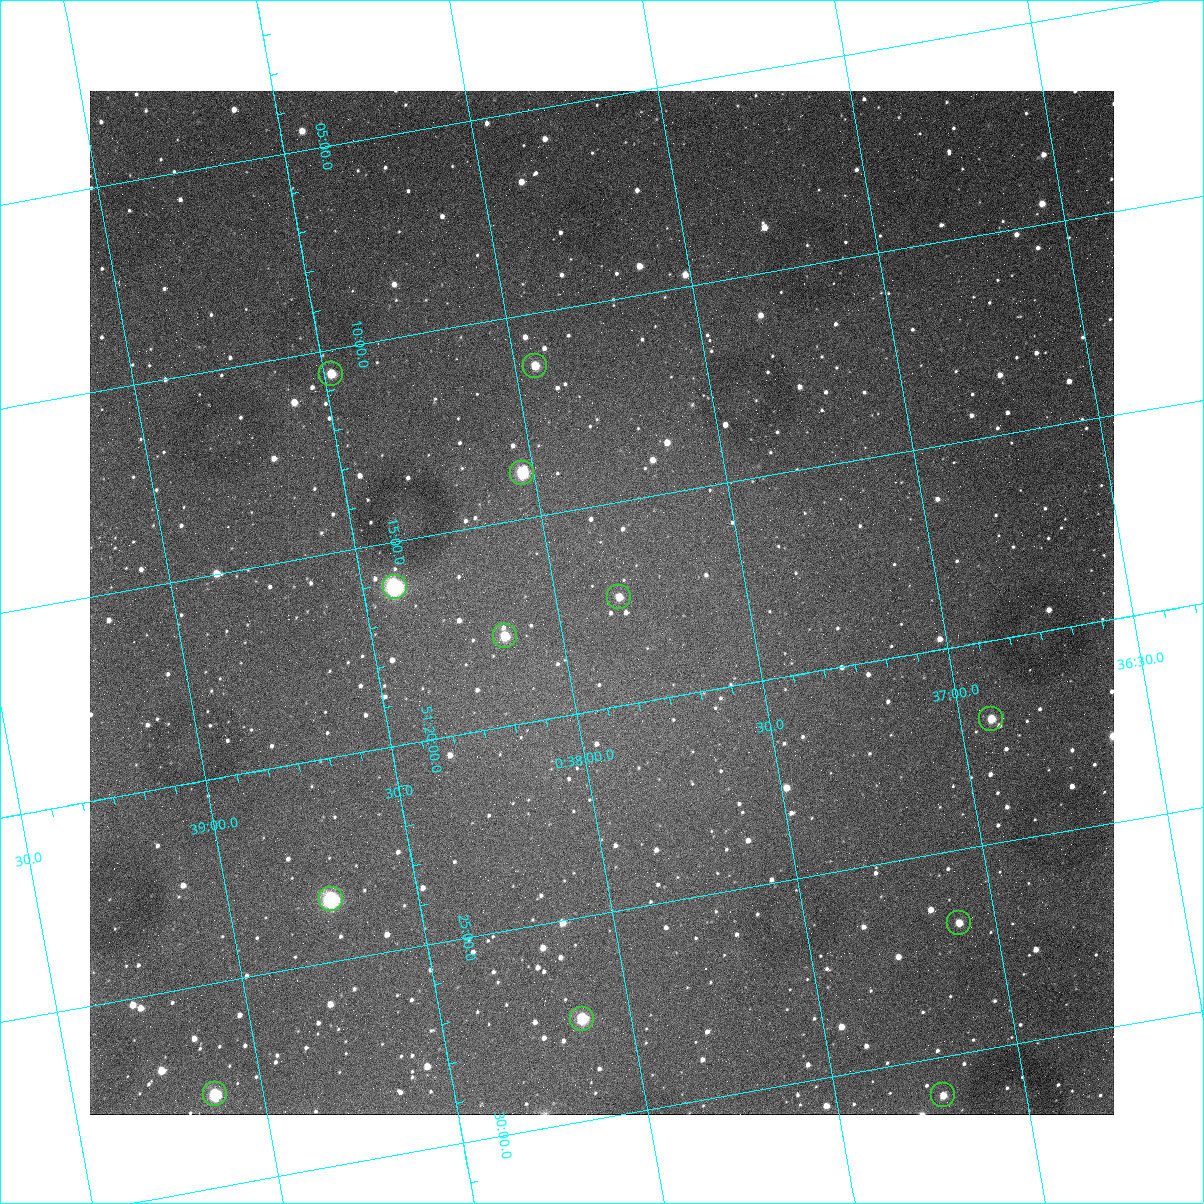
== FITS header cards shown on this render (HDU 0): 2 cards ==
NAXIS1  =                 1024
NAXIS2  =                 1024

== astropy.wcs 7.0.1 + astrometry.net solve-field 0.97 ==
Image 1024 x 1024 px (HDU 0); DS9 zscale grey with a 90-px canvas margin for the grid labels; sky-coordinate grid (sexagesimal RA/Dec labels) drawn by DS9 from the SOLVED WCS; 12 Tycho-2 reference stars matched to detected sources circled (green)
Header WCS: none
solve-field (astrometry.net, Tycho-2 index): SOLVED blind (the file carries no WCS)
Solved WCS: RA---TAN-SIP/DEC--TAN-SIP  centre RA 00:37:53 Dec +51:17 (9.47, +51.29 deg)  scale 1.49 arcsec/px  FOV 25.5' x 25.5'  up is -170 deg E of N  parity flipped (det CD > 0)
(file carries no celestial WCS; the grid is the blind solution)
Tycho-2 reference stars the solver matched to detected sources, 12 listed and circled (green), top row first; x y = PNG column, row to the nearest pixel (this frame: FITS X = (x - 90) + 1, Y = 1024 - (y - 91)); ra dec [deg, ICRS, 3 dp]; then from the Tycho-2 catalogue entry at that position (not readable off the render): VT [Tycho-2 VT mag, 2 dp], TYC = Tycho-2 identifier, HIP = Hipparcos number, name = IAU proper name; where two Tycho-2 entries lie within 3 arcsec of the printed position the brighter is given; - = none
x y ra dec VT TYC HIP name
535 366 9.486 +51.188 10.87 3261-2086-1 - -
331 374 9.620 +51.177 10.71 3261-2090-1 - -
522 473 9.507 +51.231 9.24 3261-2068-1 - -
395 587 9.604 +51.268 7.70 3261-1879-1 3018 -
619 597 9.459 +51.289 11.04 3261-1703-1 - -
505 636 9.538 +51.296 10.24 3261-1493-1 - -
991 719 9.229 +51.365 11.03 3261-2198-1 - -
331 899 9.683 +51.391 7.88 3261-1837-1 - -
959 923 9.274 +51.446 10.91 3261-1253-1 - -
582 1019 9.532 +51.458 9.03 3261-1423-1 - -
215 1094 9.782 +51.462 9.45 3261-1155-1 - -
943 1095 9.305 +51.516 11.13 3261-2117-1 - -